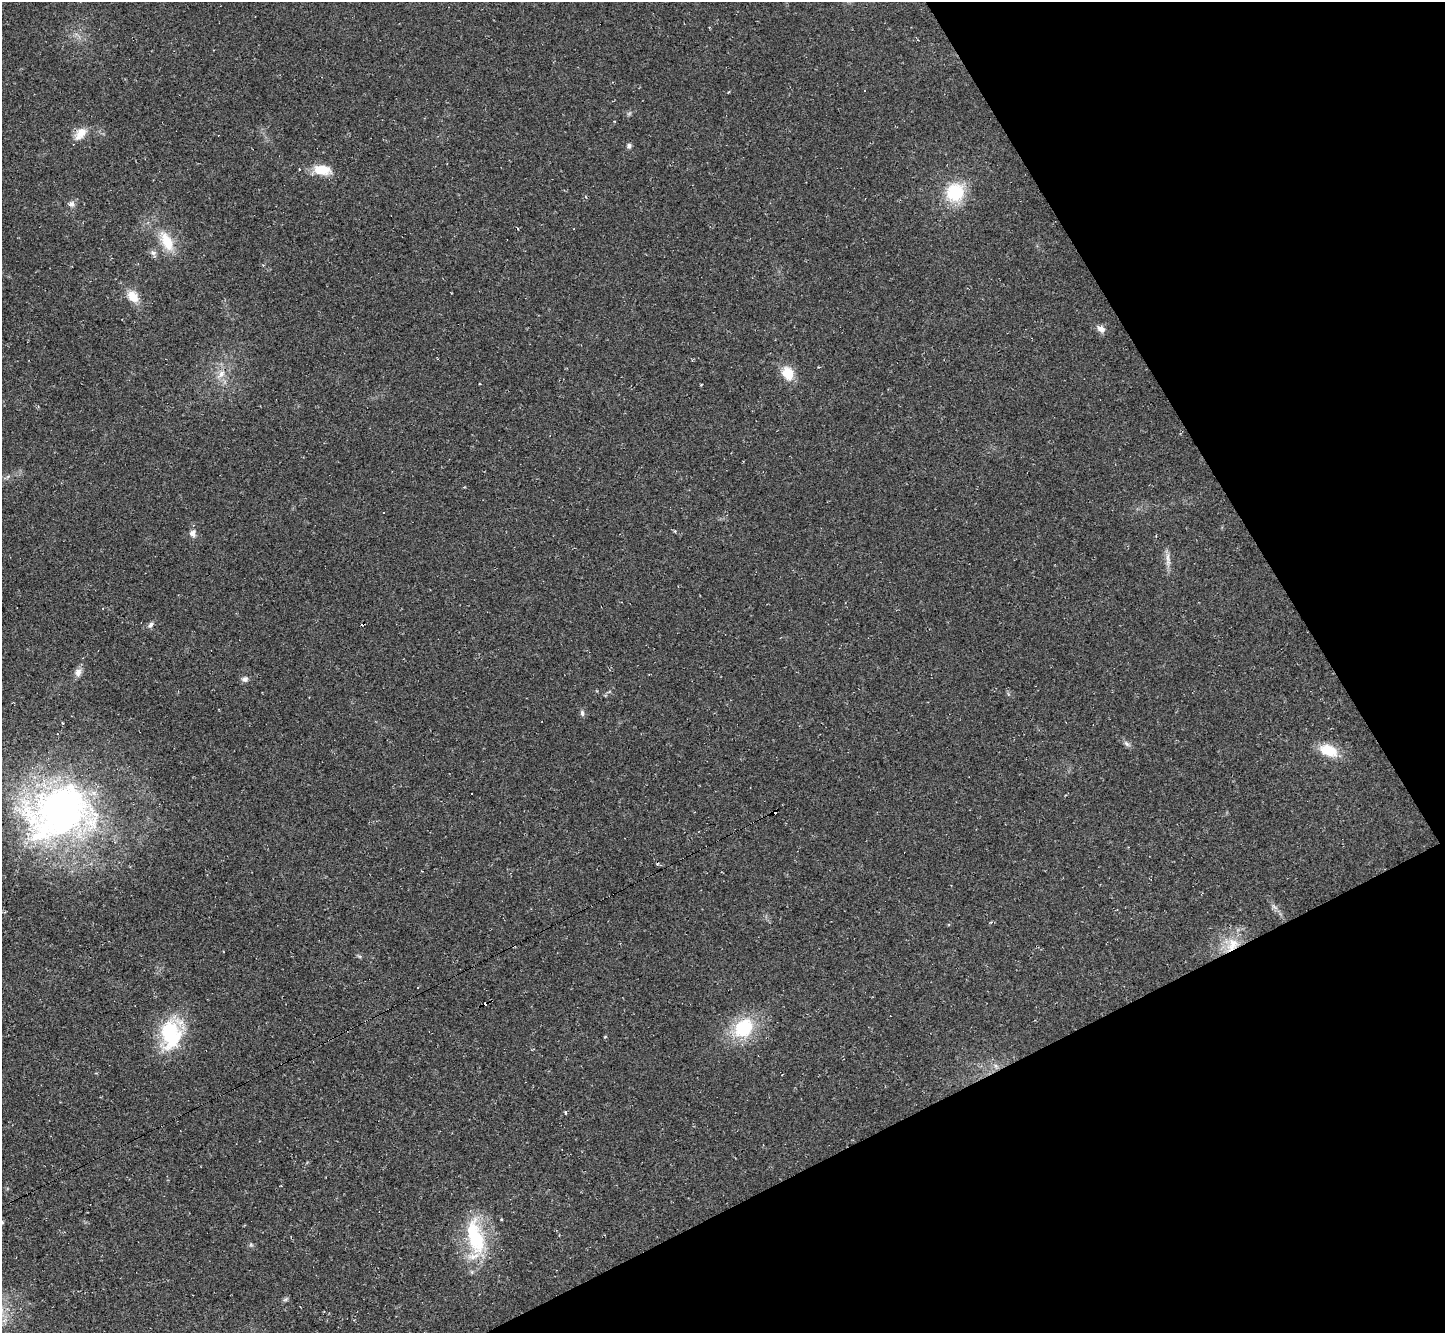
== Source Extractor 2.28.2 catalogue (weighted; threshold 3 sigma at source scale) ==
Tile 12 of 4 x 4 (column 4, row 3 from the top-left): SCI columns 4330-5772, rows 1619-2949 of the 5772 x 5763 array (HDU 1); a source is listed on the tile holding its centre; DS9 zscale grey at full resolution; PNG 1447 x 1335 px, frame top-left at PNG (2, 2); no overlay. Shown black and unused: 24% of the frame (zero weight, under 2 of 3 exposures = <1% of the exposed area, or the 3 px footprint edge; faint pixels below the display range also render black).
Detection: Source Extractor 2.28.2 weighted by HDU 2 'WHT'; one run over the whole footprint, this tile lists its part. Background 0.045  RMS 0.0066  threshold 0.0299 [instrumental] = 3 sigma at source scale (4.5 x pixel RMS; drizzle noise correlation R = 1.50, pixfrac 1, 0.05/0.05 arcsec/px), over >= 5 px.
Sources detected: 44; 8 cosmic-ray / hot-pixel residue — not listed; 3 inside a brighter listed object's ellipse — not listed separately; the other 33 listed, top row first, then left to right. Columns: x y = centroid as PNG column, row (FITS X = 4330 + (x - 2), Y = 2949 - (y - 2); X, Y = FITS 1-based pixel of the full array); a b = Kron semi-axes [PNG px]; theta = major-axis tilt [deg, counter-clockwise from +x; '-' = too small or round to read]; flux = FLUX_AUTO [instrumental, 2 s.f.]
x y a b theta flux
80 133 17 10 47 8.1
629 146 7 6 - 1.7
322 170 22 12 -8 14
955 192 19 17 50 35
71 204 8 7 - 2.7
167 241 31 15 -62 18
153 253 9 7 -12 2.3
133 296 14 10 -49 10
1101 329 10 8 -31 4
788 373 16 12 -64 14
221 374 16 8 52 6.3
383 513 2 2 - 0.48
193 533 10 9 - 3.3
1168 559 23 6 -88 4.5
103 608 3 2 - 0.42
150 625 9 5 51 2.1
78 672 11 9 74 4
245 679 7 7 - 2.4
582 713 9 5 -82 1.7
1127 744 11 5 -39 2.2
1328 750 20 12 -22 18
59 813 93 66 13 290
1274 907 12 4 -42 2.4
1233 943 19 14 -23 14
359 956 7 4 -19 0.93
418 987 2 2 - 0.61
743 1028 23 18 50 38
171 1034 37 24 75 49
565 1112 4 3 - 0.94
2 1222 5 3 - 0.65
475 1237 51 21 -76 48
251 1245 7 4 -18 1.1
285 1299 8 5 27 1.3
Overlapping masked pixels (flux is a lower limit): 1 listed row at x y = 1233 943